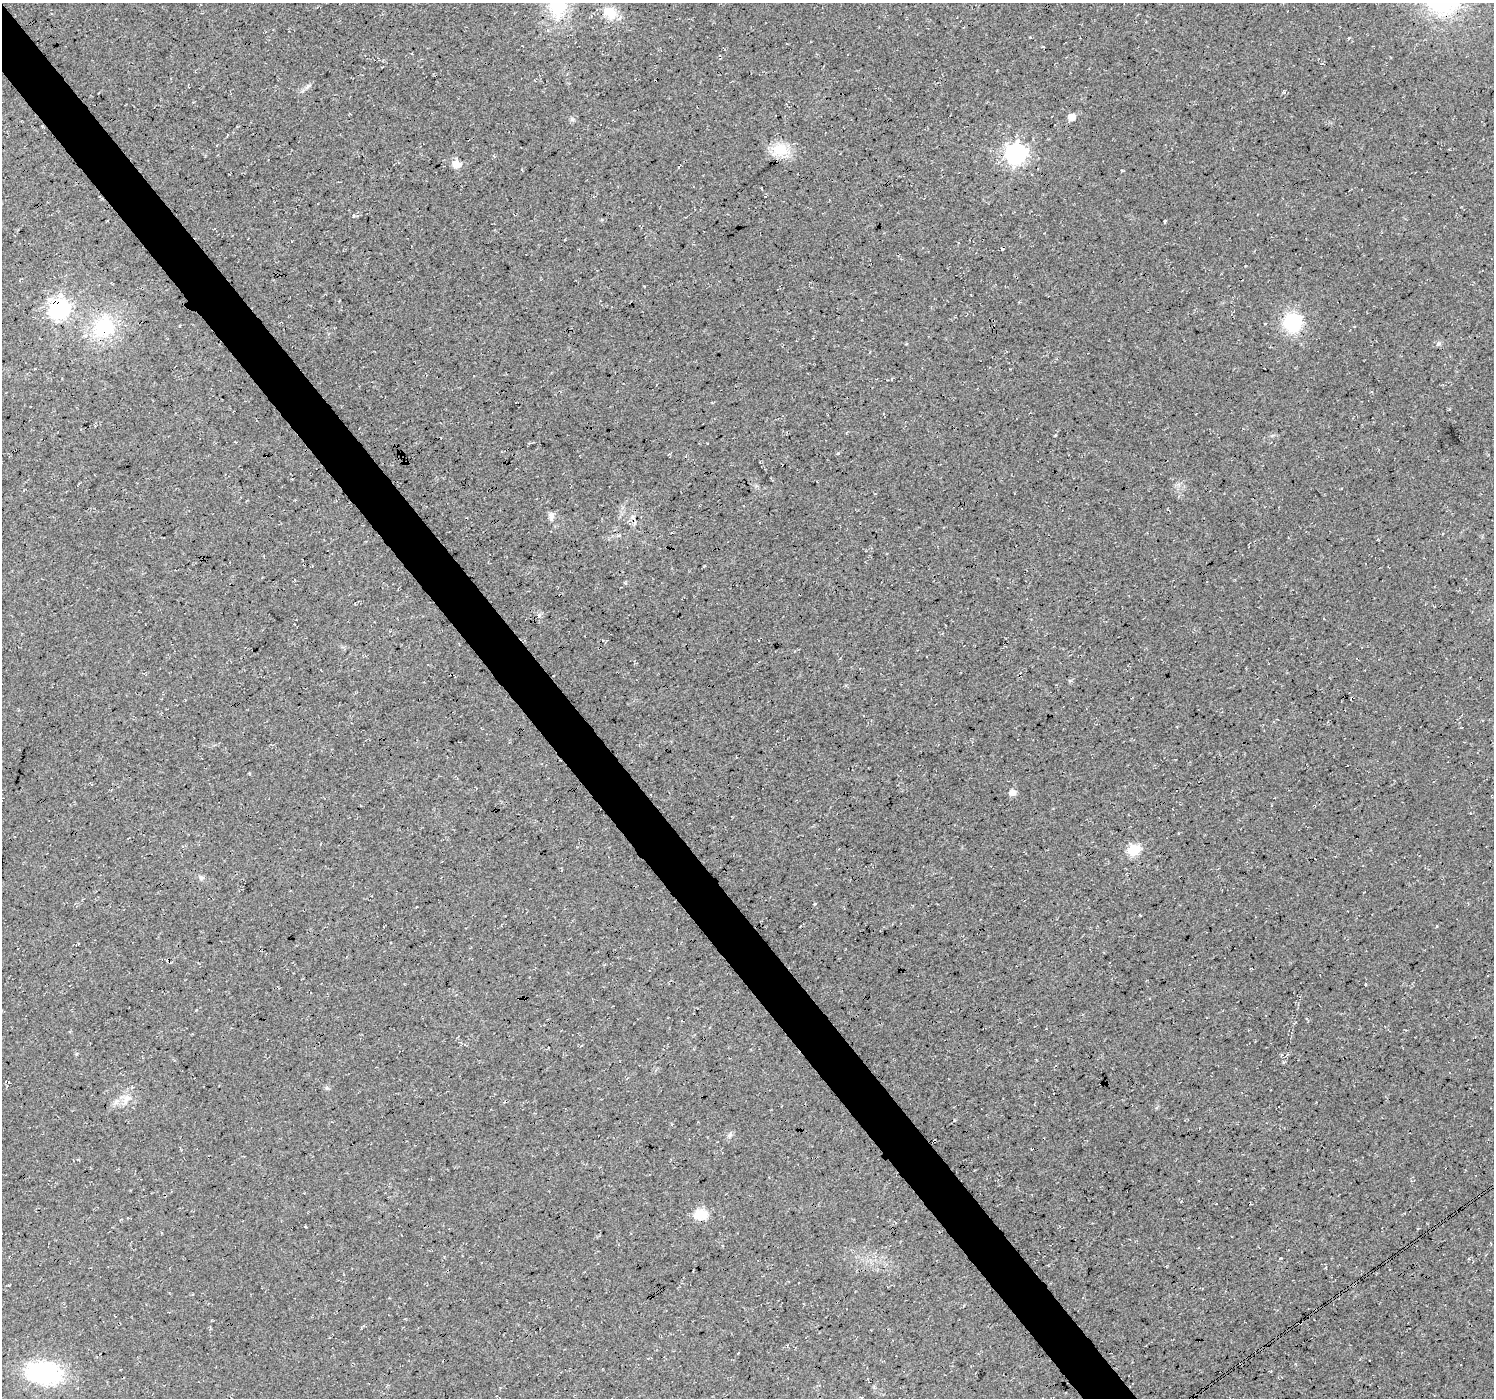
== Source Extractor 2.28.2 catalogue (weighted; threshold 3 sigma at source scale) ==
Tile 11 of 4 x 4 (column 3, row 3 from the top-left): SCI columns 2989-4480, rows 1593-2988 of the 5972 x 5912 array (HDU 1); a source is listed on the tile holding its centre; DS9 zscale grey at full resolution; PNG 1496 x 1400 px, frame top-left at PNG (2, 3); no overlay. Shown black and unused: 4% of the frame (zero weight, under 3 of 4 exposures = <1% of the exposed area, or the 3 px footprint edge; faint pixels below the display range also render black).
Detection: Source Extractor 2.28.2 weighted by HDU 2 'WHT'; one run over the whole footprint, this tile lists its part. Background 0.0202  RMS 0.0055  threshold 0.0249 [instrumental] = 3 sigma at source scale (4.5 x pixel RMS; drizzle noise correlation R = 1.50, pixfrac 1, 0.0396/0.0396 arcsec/px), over >= 5 px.
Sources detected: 26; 1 inside a brighter object's white glare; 2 cosmic-ray / hot-pixel residue — not listed; the other 23 listed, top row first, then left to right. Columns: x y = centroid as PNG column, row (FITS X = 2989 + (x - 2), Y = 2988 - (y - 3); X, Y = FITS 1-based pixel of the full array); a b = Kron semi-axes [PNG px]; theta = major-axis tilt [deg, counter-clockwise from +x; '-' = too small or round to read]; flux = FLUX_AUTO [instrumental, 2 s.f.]
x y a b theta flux
559 3 39 22 77 33
610 13 20 14 -33 9.6
1071 117 5 5 - 6.1
780 150 24 17 7 11
1016 153 8 8 - 290
456 164 11 9 -11 3.9
353 216 4 4 - 1.1
59 309 8 8 - 260
1293 323 21 21 - 25
103 327 28 23 40 33
1439 344 8 4 9 1.1
551 516 10 7 -84 2
1012 792 7 6 - 3.4
1134 850 6 6 - 44
201 878 7 6 - 1.3
1366 984 4 2 - 0.44
327 1088 6 4 -45 0.87
126 1100 18 6 64 4
729 1135 9 5 38 1.5
934 1141 3 2 - 0.73
701 1214 19 13 3 7.6
9 1285 3 3 - 0.51
44 1373 31 25 -2 55
Overlapping masked pixels (flux is a lower limit): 2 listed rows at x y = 59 309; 934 1141
Isophote crosses this tile's border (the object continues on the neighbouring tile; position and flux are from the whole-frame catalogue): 1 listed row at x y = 559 3
Unlisted compact peaks at least as high as the median listed source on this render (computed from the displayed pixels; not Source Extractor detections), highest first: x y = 838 453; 572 119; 308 86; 1165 221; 1122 170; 1281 1258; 1055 435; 1284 92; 1437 926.